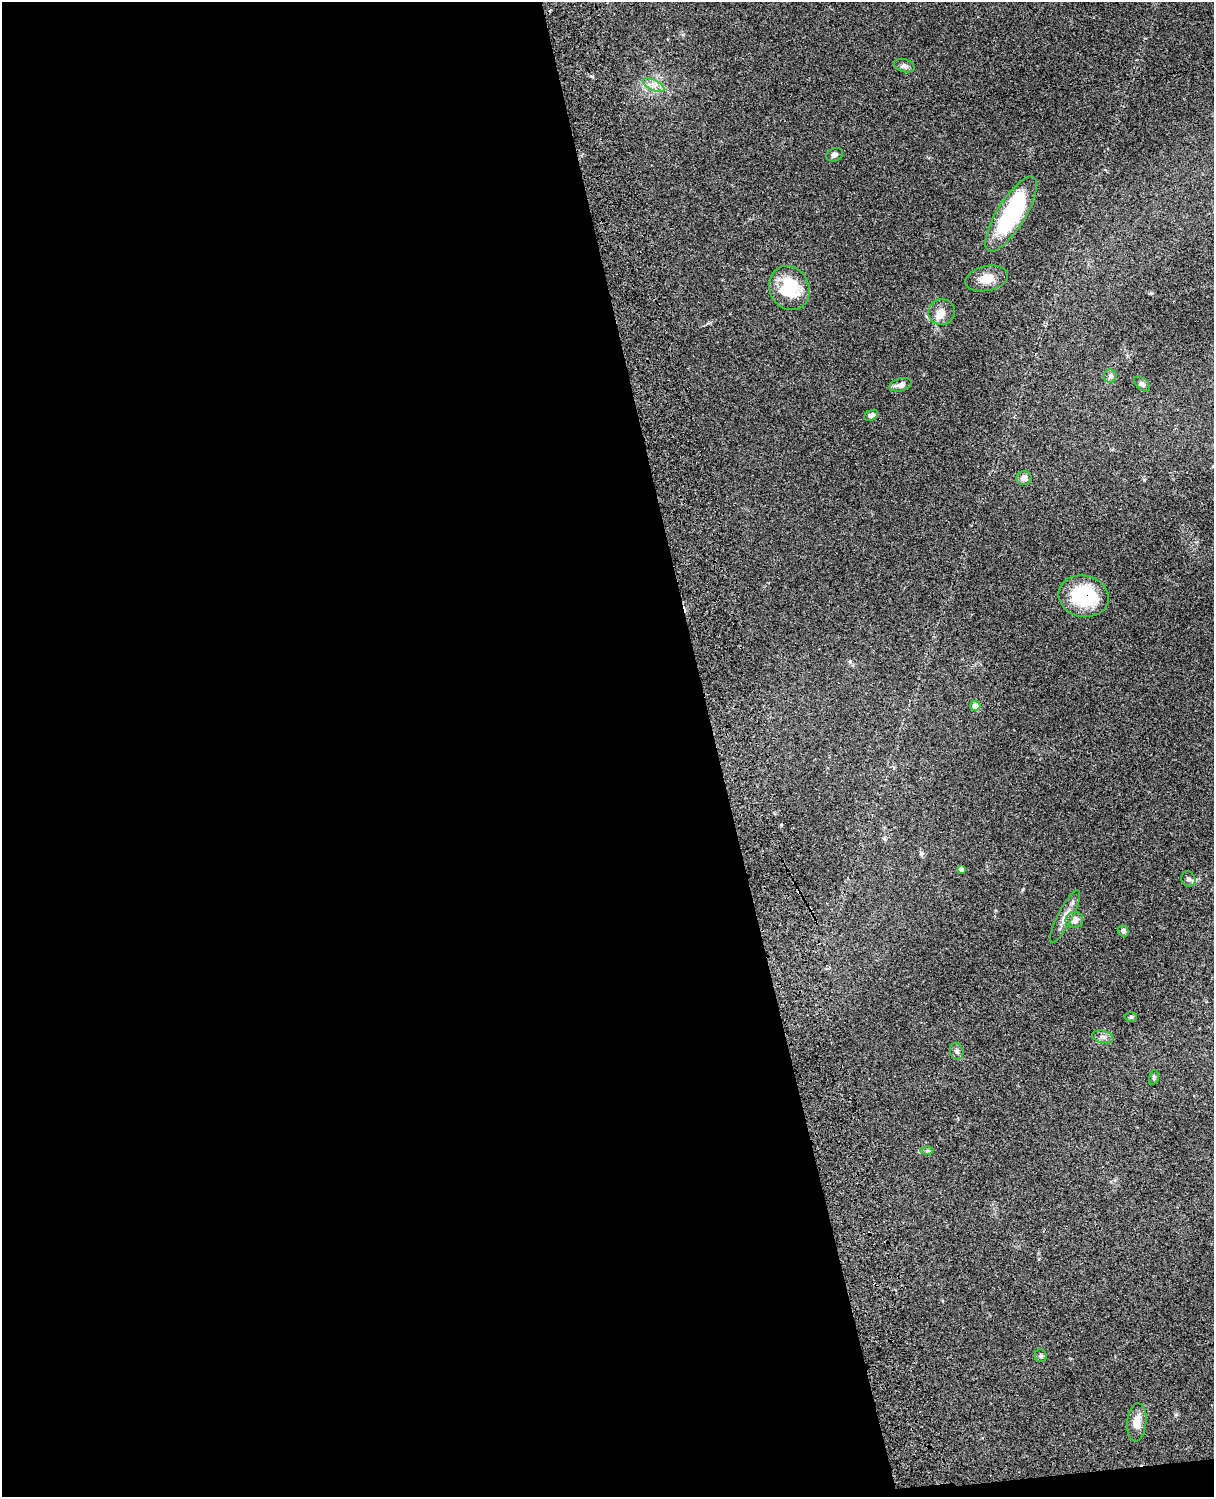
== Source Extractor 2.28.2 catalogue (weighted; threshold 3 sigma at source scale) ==
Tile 9 of 4 x 3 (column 1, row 3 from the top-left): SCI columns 121-1332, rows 278-1772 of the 5087 x 4927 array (HDU 1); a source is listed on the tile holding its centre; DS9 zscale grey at full resolution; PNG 1216 x 1499 px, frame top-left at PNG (2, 2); each listed source drawn as its Kron ellipse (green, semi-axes under 4 px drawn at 4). Shown black and unused: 59% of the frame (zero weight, under 3 of 4 exposures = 6% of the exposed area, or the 3 px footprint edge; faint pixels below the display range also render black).
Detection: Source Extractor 2.28.2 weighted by HDU 2 'WHT'; one run over the whole footprint, this tile lists its part. Background 0.0823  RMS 0.006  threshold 0.0271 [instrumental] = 3 sigma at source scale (4.5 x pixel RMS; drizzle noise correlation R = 1.50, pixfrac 1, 0.05/0.05 arcsec/px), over >= 5 px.
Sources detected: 26; all 26 listed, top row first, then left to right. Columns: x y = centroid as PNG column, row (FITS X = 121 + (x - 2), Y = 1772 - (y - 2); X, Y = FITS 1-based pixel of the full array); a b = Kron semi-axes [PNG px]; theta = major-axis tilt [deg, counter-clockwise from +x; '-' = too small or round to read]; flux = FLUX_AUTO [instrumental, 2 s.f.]
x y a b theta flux
904 66 10 6 -18 1.8
654 85 12 5 -26 3.2
835 155 9 6 23 1.7
1011 214 43 14 58 66
987 278 21 12 13 8.1
789 288 22 19 -65 25
942 312 13 13 - 5.6
1110 376 6 6 - 1.4
1142 384 9 5 -40 1.6
901 385 11 6 16 3.3
871 415 7 5 27 1.9
1024 478 7 7 - 3.2
1084 596 25 20 -12 35
975 706 5 5 - 11
961 869 4 4 - 2.4
1188 879 8 6 -55 2
1065 916 29 7 62 5.7
1074 920 9 8 - 4.5
1123 931 6 5 - 1.8
1131 1017 6 5 - 0.83
1103 1037 11 6 -13 2.2
957 1051 8 6 -75 1.8
1154 1077 7 4 74 1
927 1151 6 4 1 0.88
1041 1356 6 6 - 1.4
1137 1422 19 9 85 7.5
Overlapping masked pixels (flux is a lower limit): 1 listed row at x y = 1084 596